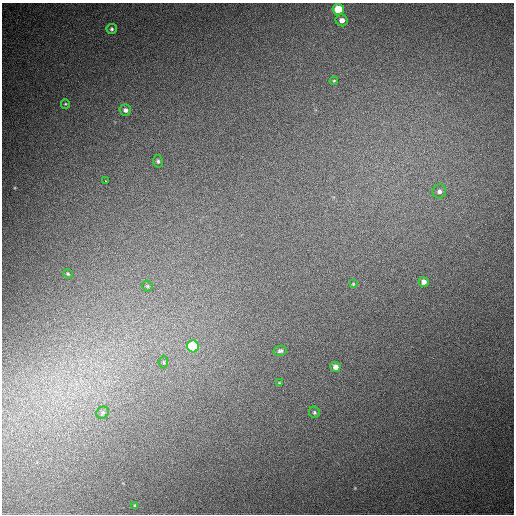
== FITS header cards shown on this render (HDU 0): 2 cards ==
NAXIS1  =                  512
NAXIS2  =                  512

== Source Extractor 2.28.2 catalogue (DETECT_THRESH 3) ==
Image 512 x 512 px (HDU 0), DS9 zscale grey, 1 PNG px = 1 image px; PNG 516 x 516 px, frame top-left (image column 1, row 512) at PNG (2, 3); each listed source drawn as its Kron ellipse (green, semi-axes under 4 px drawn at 4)
Background 669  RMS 19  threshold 56.5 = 3 sigma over >= 5 px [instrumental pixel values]
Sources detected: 21; all 21 listed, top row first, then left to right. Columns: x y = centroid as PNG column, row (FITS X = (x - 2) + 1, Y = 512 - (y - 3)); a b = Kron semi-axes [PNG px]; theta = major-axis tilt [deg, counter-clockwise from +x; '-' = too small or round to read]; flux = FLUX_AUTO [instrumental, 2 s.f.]
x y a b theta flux
338 9 5 5 - 43000
342 20 6 6 - 8200
112 29 5 5 - 2400
334 81 4 3 - 1400
65 104 4 4 - 1500
125 110 6 5 - 4400
158 161 6 5 - 2600
105 181 3 2 - 4400
439 191 7 7 - 4600
68 274 5 4 - 1400
424 282 5 5 - 6400
353 284 4 3 - 1000
147 286 5 5 - 1800
193 346 6 6 - 130000
280 351 6 5 - 2600
164 362 6 4 -89 2000
335 367 5 5 - 7200
279 383 4 3 - 890
314 412 6 5 - 2200
102 413 6 5 - 2700
135 506 4 3 - 2000